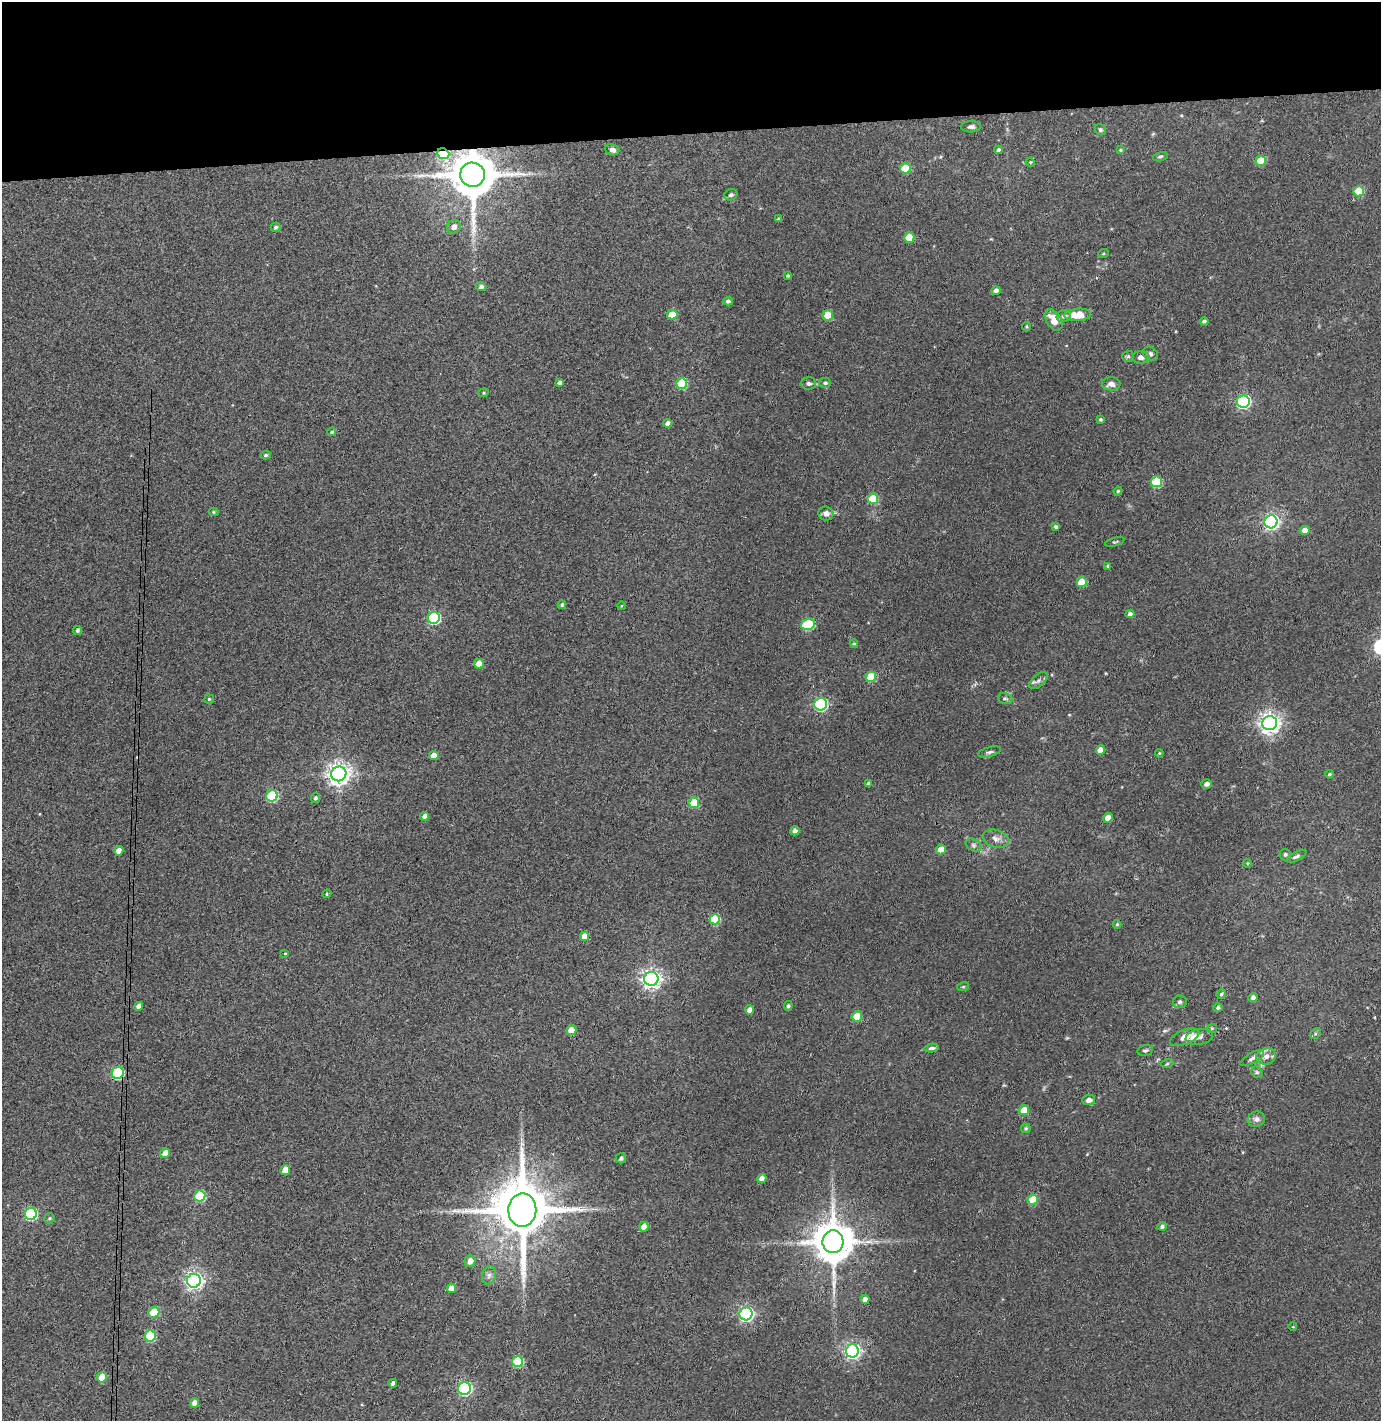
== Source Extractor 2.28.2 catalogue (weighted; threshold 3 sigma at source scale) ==
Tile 2 of 3 x 3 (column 2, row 1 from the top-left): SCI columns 1458-2836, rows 2894-4312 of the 4295 x 4370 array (HDU 1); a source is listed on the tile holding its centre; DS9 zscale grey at full resolution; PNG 1383 x 1423 px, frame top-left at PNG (2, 2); each listed source drawn as its Kron ellipse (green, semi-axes under 4 px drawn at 4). Shown black and unused: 9% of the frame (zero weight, under 3 of 4 exposures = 6% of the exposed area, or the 3 px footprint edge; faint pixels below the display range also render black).
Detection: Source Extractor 2.28.2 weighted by HDU 2 'WHT'; one run over the whole footprint, this tile lists its part. Background 0.113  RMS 0.0068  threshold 0.0306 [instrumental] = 3 sigma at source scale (4.5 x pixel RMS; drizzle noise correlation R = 1.50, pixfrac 1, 0.05/0.05 arcsec/px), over >= 5 px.
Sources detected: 150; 1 cosmic-ray / hot-pixel residue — neither listed nor drawn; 2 inside a brighter listed object's ellipse — not listed separately; the other 147 listed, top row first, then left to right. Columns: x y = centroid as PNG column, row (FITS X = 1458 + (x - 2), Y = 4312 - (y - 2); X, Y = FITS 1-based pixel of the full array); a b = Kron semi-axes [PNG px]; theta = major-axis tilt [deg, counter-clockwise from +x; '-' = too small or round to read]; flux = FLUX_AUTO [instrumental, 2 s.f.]
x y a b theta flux
971 127 10 5 3 2.1
1100 130 6 5 - 1.5
612 150 7 5 -18 2.7
998 150 4 4 - 1.7
1120 150 4 4 - 0.78
443 154 6 5 - 26
1160 157 7 4 14 1.2
1261 161 5 5 - 19
1030 162 5 4 - 0.6
905 168 5 5 - 22
472 175 12 12 - 3100
1359 191 5 5 - 26
731 195 7 5 20 1.6
778 219 4 3 - 1.3
276 227 5 4 - 1.3
454 227 7 6 - 3.3
909 237 5 5 - 15
1103 254 5 3 - 0.67
788 276 3 3 - 1.1
481 287 5 4 - 2.2
996 291 4 4 - 2.8
728 301 5 4 - 1.7
672 315 5 5 - 10
828 315 5 5 - 19
1078 315 13 6 4 14
1064 316 7 6 - 2.2
1054 320 12 7 -58 8.6
1204 321 4 3 - 1.7
1027 326 4 4 - 0.87
1150 354 8 6 -35 2
1128 356 6 5 - 1.2
1141 357 8 6 -2 3
560 382 4 3 - 1.9
682 383 5 5 - 30
809 383 7 6 - 1.8
825 383 6 5 - 1.3
1111 384 9 6 0 3.8
484 393 5 4 - 0.87
1243 401 6 6 - 130
1100 419 4 4 - 1
668 423 5 4 - 2.3
332 432 4 4 - 1.1
266 455 5 4 - 1.2
1157 482 5 5 - 39
1118 491 4 4 - 0.79
873 499 5 5 - 24
214 512 5 4 - 0.99
826 513 7 7 - 3.3
1271 522 6 6 - 200
1056 527 4 3 - 1.8
1305 530 5 4 - 5
1115 542 10 3 16 0.91
1108 566 4 3 - 1
1082 582 5 5 - 17
562 605 4 4 - 1.1
621 606 4 3 - 0.51
1130 614 4 4 - 2.5
434 618 6 6 - 75
808 624 7 5 17 45
77 630 4 4 - 1.5
854 644 4 4 - 0.76
479 664 5 5 - 8.5
871 677 5 5 - 24
1038 680 11 6 42 2.4
1005 698 7 5 -14 1.3
209 699 5 5 - 0.91
821 704 6 6 - 100
1270 723 7 7 - 410
1100 750 5 4 - 5.6
990 752 11 5 15 1.9
1159 753 4 3 - 0.54
434 756 5 4 - 6.8
339 774 7 7 - 470
1329 774 4 3 - 0.9
868 784 4 3 - 1.7
1207 784 5 4 - 2.4
272 796 6 5 - 52
315 798 5 4 - 1.6
694 803 5 5 - 24
425 816 4 4 - 3.5
1108 818 5 4 - 6.9
795 831 4 4 - 2.3
996 839 13 8 -18 3.9
973 845 8 5 -27 1.6
941 849 5 4 - 8.4
119 851 5 4 - 6.1
1285 854 6 5 - 1.2
1297 856 11 4 29 1.7
1247 863 5 3 - 0.73
327 894 5 4 - 0.88
715 919 5 5 - 30
1117 924 4 4 - 0.71
584 936 5 4 - 8.1
285 953 4 3 - 0.6
651 979 7 7 - 310
963 987 6 4 19 0.82
1221 994 5 4 - 1.2
1253 997 5 4 - 2.1
1180 1002 7 6 - 1.7
138 1006 5 4 - 3
788 1006 5 4 - 1.3
1218 1008 4 4 - 1.5
749 1010 4 4 - 3.6
857 1016 5 5 - 19
1212 1028 5 4 - 0.9
571 1030 5 4 - 8.9
1315 1034 6 4 45 1.1
1185 1037 15 7 22 6.7
1199 1037 13 7 10 3.1
932 1048 7 4 6 1.7
1145 1050 8 5 14 1.4
1266 1056 10 8 17 3.5
1252 1058 13 5 31 2.3
1167 1064 6 4 19 0.92
1257 1072 6 5 - 1.2
118 1073 6 6 - 57
1089 1100 6 5 - 3.5
1024 1110 5 5 - 13
1256 1119 9 7 17 2.8
1026 1128 5 4 - 0.96
165 1153 5 4 - 5.3
621 1158 5 5 - 1.8
285 1170 5 4 - 9.1
762 1178 4 4 - 4.3
200 1196 5 5 - 37
1033 1200 5 5 - 21
522 1210 16 14 88 4900
31 1214 6 6 - 68
49 1218 5 5 - 1.1
644 1227 5 4 - 8.5
1162 1227 4 4 - 1.5
833 1242 11 10 - 2300
470 1261 6 5 - 4.3
489 1275 9 6 74 2.5
194 1281 7 7 - 260
451 1288 5 4 - 6.7
865 1299 4 4 - 4.2
154 1312 5 5 - 23
746 1314 6 6 - 170
1293 1327 4 3 - 0.53
150 1336 6 5 - 37
852 1351 6 6 - 200
517 1361 5 5 - 33
102 1377 5 5 - 13
393 1383 4 4 - 2.3
464 1388 6 6 - 120
195 1403 5 4 - 4.7
Overlapping masked pixels (flux is a lower limit): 4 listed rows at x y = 443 154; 472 175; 1199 1037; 118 1073